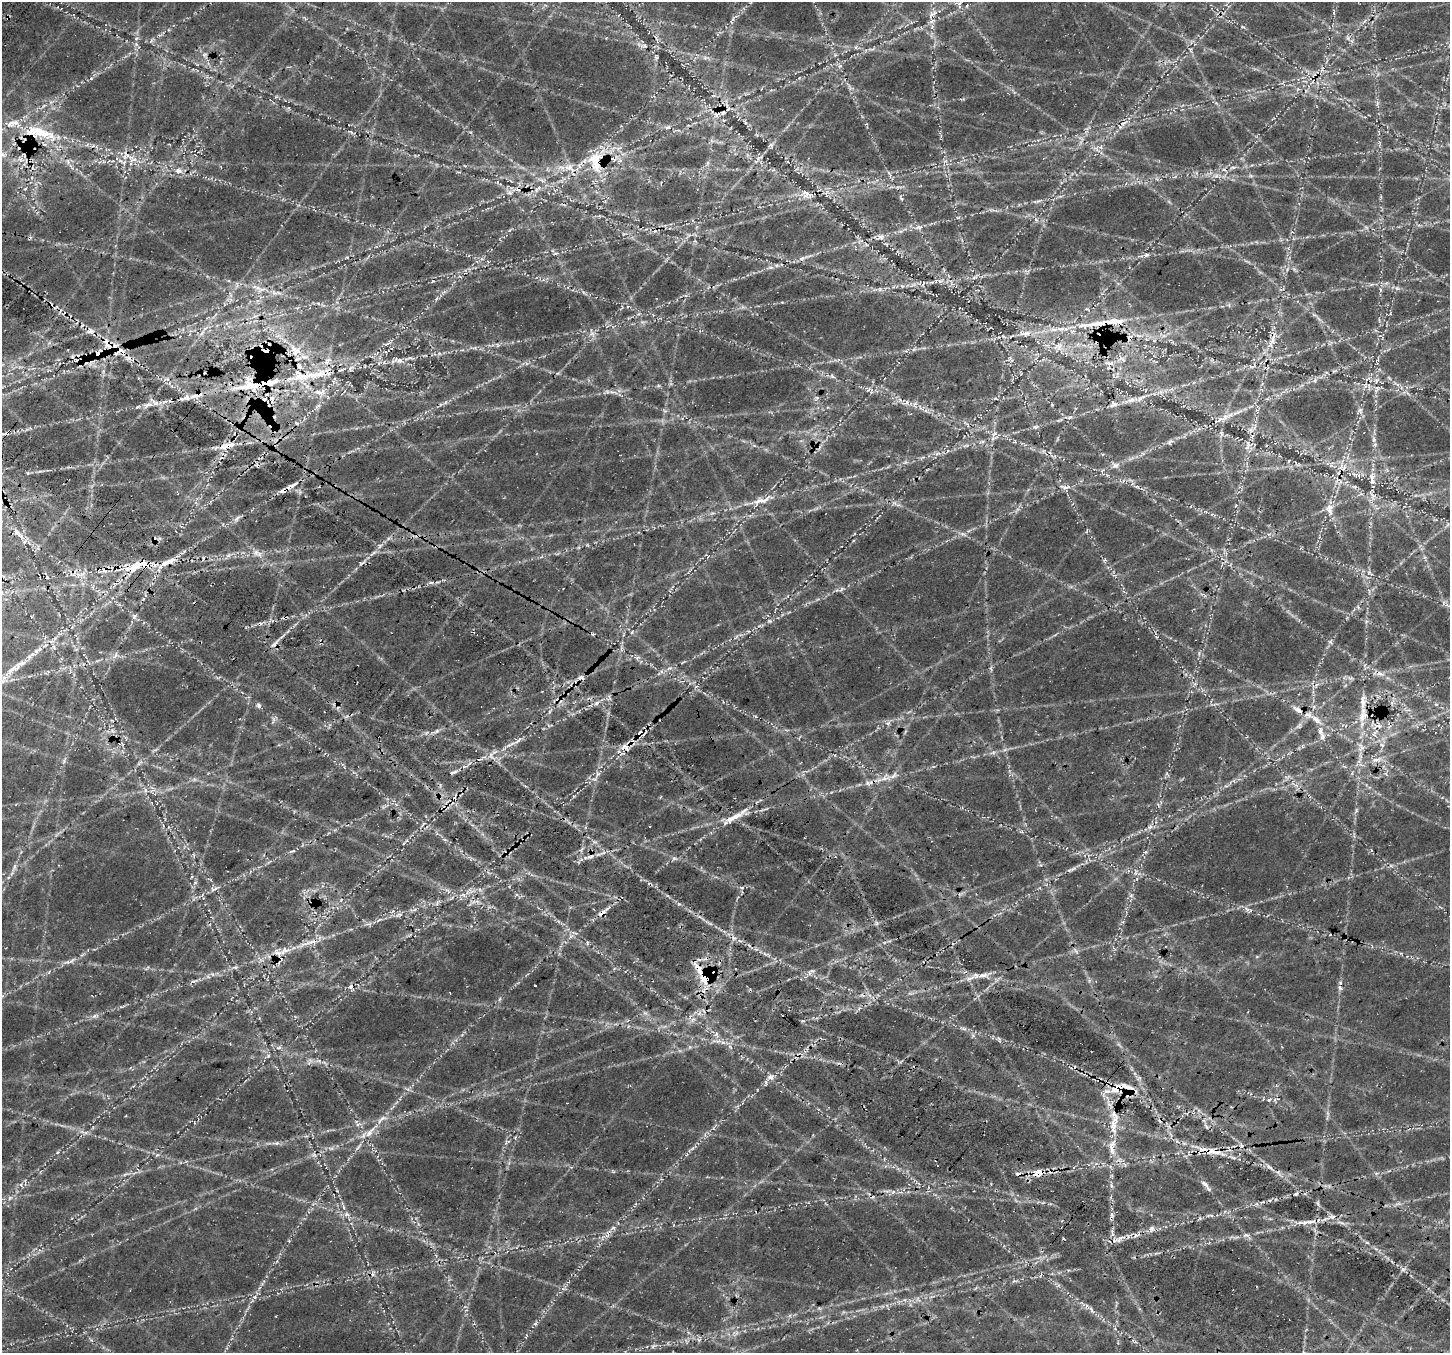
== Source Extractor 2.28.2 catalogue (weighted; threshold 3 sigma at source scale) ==
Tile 6 of 4 x 4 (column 2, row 2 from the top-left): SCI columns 1676-3123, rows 3171-4521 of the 6236 x 6279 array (HDU 1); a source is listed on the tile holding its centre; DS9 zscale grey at full resolution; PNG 1452 x 1355 px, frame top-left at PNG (2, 2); no overlay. Shown black and unused: <1% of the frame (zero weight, under 3 of 4 exposures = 14% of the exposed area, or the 3 px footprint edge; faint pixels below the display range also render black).
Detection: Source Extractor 2.28.2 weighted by HDU 2 'WHT'; one run over the whole footprint, this tile lists its part. Background 0.0718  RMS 0.008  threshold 0.0359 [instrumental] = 3 sigma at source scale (4.5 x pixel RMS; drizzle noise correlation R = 1.50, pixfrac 1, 0.0396/0.0396 arcsec/px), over >= 5 px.
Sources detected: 286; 1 too faint to see at this stretch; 47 cosmic-ray / hot-pixel residue — not listed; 27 inside a brighter listed object's ellipse — not listed separately; the other 211 listed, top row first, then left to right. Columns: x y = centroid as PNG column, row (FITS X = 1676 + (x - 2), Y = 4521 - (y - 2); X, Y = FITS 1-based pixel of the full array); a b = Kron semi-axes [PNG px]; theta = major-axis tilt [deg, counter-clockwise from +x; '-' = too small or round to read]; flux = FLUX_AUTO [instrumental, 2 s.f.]
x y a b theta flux
959 3 6 6 - 2.2
932 14 18 6 39 5.1
732 20 11 3 58 2.2
932 27 6 5 - 2
1243 27 5 3 - 0.91
136 38 5 4 - 0.98
1348 38 7 4 -72 1.5
644 46 9 4 8 1.7
856 47 6 4 90 1.3
204 55 8 6 0 2.4
840 66 6 5 - 1.7
1377 104 7 4 72 1.4
745 122 7 4 -47 1.4
668 127 8 5 16 2.1
38 132 51 16 -15 41
351 132 9 4 -36 1.4
771 144 7 4 20 1.5
2 155 11 6 -7 3.5
130 157 9 6 -28 4.5
759 158 11 3 32 1.9
615 159 12 5 41 3.4
595 161 35 18 -82 28
124 163 9 5 -89 2.9
569 167 18 11 -24 12
1233 167 7 4 0 1.6
179 171 11 7 -12 4.8
1216 176 7 4 0 2.2
1251 176 6 4 -19 1.3
542 180 7 4 -21 1.9
498 182 6 4 70 1.2
538 188 15 5 33 4.6
25 189 5 4 - 1.3
509 192 8 5 -6 2.7
806 194 16 11 -17 7.6
919 227 8 6 13 2.7
881 237 10 8 1 3.8
555 253 6 4 2 0.97
1146 255 8 6 -7 2.4
347 258 6 4 -1 0.99
803 258 16 5 21 3.9
776 265 6 4 -19 1.3
1294 269 6 5 - 1.5
974 277 9 4 9 2.3
923 283 5 3 - 1.1
1397 288 5 5 - 1.6
260 289 19 9 -22 8.5
318 303 6 3 -20 1.3
1096 324 62 8 6 27
90 331 10 7 -2 4.3
1025 333 19 8 5 7.5
592 334 8 5 -30 2.6
1130 338 9 6 72 3.9
1272 341 21 8 67 9.1
107 343 20 8 -62 10
386 344 9 4 33 1.9
1059 346 14 7 66 5.3
120 350 13 8 -11 9.2
295 350 20 13 -53 14
98 354 9 8 - 12
1009 359 8 4 45 1.7
1122 359 12 5 -18 3
79 360 20 8 -7 9.5
399 360 15 8 -10 5.2
327 361 13 7 49 5.2
1109 363 17 6 -4 5.1
305 376 50 13 5 37
832 376 9 5 -30 2.1
166 379 11 6 4 3.8
1376 380 8 6 26 3
252 385 51 15 7 41
869 389 7 4 70 1.5
318 392 18 6 -11 6.3
612 392 11 3 -10 2.4
196 395 24 8 21 9.3
271 398 9 8 - 5.3
816 398 7 4 53 1.2
1131 400 11 7 22 4.3
907 403 7 4 71 1.8
915 403 7 4 20 1.7
1114 404 10 9 - 3.4
148 405 16 5 13 5.6
318 406 10 4 28 2.2
665 411 7 4 -18 1.3
1360 411 11 6 -85 3.3
1220 420 22 7 23 7.8
297 423 8 4 -27 1.3
1036 427 7 5 1 2
1221 434 8 4 -81 1.6
994 438 16 4 24 3.8
1374 439 8 6 -72 2.1
1170 442 7 6 - 1.7
228 445 24 7 13 10
1248 445 18 5 76 5.1
1115 465 11 8 1 3.8
927 469 5 3 - 0.66
1356 475 19 5 -17 5.3
1372 479 19 7 -86 7
1123 481 6 4 72 1.3
293 485 16 5 30 4.4
1065 487 16 6 -4 4.2
1137 487 7 4 -19 1.6
1354 487 7 5 -29 1.8
759 501 20 8 26 7.6
1329 509 14 9 -85 7.9
237 518 11 5 45 2.8
17 533 13 6 -48 4.2
963 534 12 4 -23 2.5
379 545 7 4 -19 1.3
256 552 9 9 - 4.3
168 562 26 7 26 12
136 566 26 9 33 18
83 574 12 5 27 3.9
47 577 4 3 - 0.8
841 589 7 4 70 1.3
1443 603 7 4 71 1.5
1358 607 6 4 -72 1.2
134 616 7 6 - 2.2
285 618 5 4 - 1.3
769 621 5 5 - 1.5
632 632 6 3 54 0.91
736 637 8 3 45 1.3
1330 642 7 5 -33 1.5
621 648 9 3 85 1.9
115 655 11 4 66 2.2
637 658 6 5 - 1.9
16 668 35 8 33 14
669 668 9 4 21 2.3
1380 674 13 7 -14 4.5
581 677 11 5 30 4.1
597 703 7 5 57 1.9
1436 704 6 4 -17 1.2
259 705 7 5 -55 2.1
1298 710 16 7 -29 5.9
1363 717 17 11 51 11
1316 719 19 8 -41 7.6
888 723 6 4 18 1.6
640 733 10 6 64 4.2
1322 737 10 8 84 3.7
518 741 12 4 36 3.6
1361 747 12 9 -82 5.3
625 748 13 11 65 8.2
491 756 13 7 -62 4.4
1377 759 17 5 12 4.9
64 761 7 4 72 1.5
453 772 11 4 19 2
598 774 7 6 - 2.3
885 778 16 5 8 5.9
145 790 7 4 -89 1.7
1158 805 6 3 -71 1.1
734 817 30 7 27 12
1150 827 8 6 22 2.7
445 840 6 4 -19 1.3
292 851 9 2 10 1.2
1145 852 5 5 - 1.1
674 858 7 4 1 1.6
1073 869 12 5 29 2.6
741 887 8 4 6 1.5
214 889 13 5 22 3.1
1131 895 6 6 - 1.9
437 903 7 4 72 1.5
1247 909 8 5 -19 2.6
414 910 7 4 19 1.6
602 913 11 6 36 4.8
399 915 11 3 19 2.2
378 920 9 3 40 1.5
313 941 19 7 14 7.4
587 943 6 5 - 1.3
278 953 18 10 -8 8.6
67 962 9 5 0 2.6
812 971 8 5 0 2.2
983 975 12 6 6 5
705 977 18 13 83 22
351 986 8 6 43 2.9
2 996 7 4 19 1.4
94 1016 6 6 - 1.9
628 1020 6 3 20 1
693 1020 8 5 44 2.5
963 1028 10 4 -6 2
716 1034 7 4 46 1.7
999 1039 6 5 - 1.4
730 1047 8 4 -45 2
279 1048 8 4 9 1.8
268 1056 6 4 47 1.3
770 1077 10 8 -13 4.1
1122 1088 48 14 -2 27
1269 1100 5 5 - 1.3
1113 1126 27 9 89 16
370 1132 21 7 52 8
277 1143 6 5 - 1.6
692 1148 9 3 45 1.9
1213 1151 23 8 -3 14
314 1155 8 5 -24 2.3
1269 1167 10 4 -33 2.5
1038 1173 15 8 18 11
125 1174 7 4 20 1.4
25 1182 9 2 -85 1.1
1205 1184 14 6 -41 3.6
21 1185 6 4 -48 1.4
1111 1186 7 4 -88 1.4
893 1192 7 5 43 2.2
1296 1194 6 4 7 1.5
10 1198 6 5 - 1.9
347 1214 6 6 - 2.1
1112 1215 7 4 -89 1.9
1332 1217 9 5 8 2.9
1310 1221 17 6 5 6.4
1151 1229 10 6 63 3
1246 1235 10 6 -6 2.8
373 1274 8 4 70 2
1092 1310 11 5 -62 2.7
535 1323 6 5 - 1.5
Overlapping masked pixels (flux is a lower limit): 31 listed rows (the first 20) at x y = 38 132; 595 161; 1096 324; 1130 338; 107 343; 120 350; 98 354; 79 360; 305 376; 252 385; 196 395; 228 445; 1372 479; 1354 487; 168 562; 136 566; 83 574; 285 618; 1298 710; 640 733
Isophote crosses this tile's border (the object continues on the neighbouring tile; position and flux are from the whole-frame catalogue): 2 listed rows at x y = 2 155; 2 996
Unlisted compact peaks at least as high as the median listed source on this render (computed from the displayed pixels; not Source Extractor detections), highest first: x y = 1403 1269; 679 904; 437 731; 91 78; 57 1152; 255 1297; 373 553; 583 292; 228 555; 499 999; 40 471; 1314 315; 438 582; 993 752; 782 302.